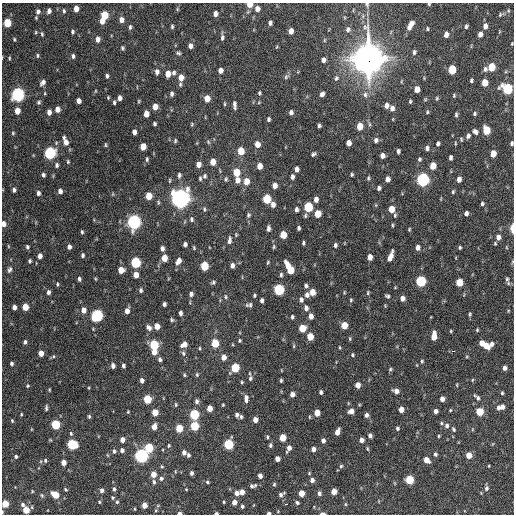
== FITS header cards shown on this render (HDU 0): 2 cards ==
NAXIS1  =                  512 / Axis length
NAXIS2  =                  512 / Axis length

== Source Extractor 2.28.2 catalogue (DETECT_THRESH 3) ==
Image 512 x 512 px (HDU 0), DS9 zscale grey, 1 PNG px = 1 image px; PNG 516 x 516 px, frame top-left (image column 1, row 512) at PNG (2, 3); no overlay
Background 1050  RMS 33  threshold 100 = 3 sigma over >= 5 px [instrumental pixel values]
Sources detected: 409; all 409 listed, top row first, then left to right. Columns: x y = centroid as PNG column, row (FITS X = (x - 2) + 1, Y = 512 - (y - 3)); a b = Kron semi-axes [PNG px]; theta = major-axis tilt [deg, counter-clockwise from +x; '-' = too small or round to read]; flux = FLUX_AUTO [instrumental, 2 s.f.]
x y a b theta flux
250 4 5 4 - 2.5e+04
367 4 7 5 -73 3.8e+03
429 4 3 3 - 2.1e+03
76 9 5 4 - 1.6e+04
177 9 6 4 90 2.5e+03
257 9 6 5 - 1.2e+04
49 11 5 4 - 8.4e+03
64 11 5 3 - 3.3e+03
248 11 6 4 20 2.9e+03
38 12 7 6 - 7.9e+03
215 14 5 4 - 9.8e+03
501 14 12 6 22 6.7e+03
104 15 6 5 - 6.0e+04
121 20 6 5 - 1.2e+04
102 21 5 4 - 1.5e+04
7 23 6 5 - 6.2e+04
270 23 4 4 - 6.0e+03
410 25 9 4 58 1.7e+04
172 26 5 3 - 3.6e+03
466 26 4 3 - 4.4e+03
485 26 6 5 - 1.1e+04
130 27 6 4 77 4.3e+03
427 29 4 2 - 2.5e+03
348 30 7 6 - 6.4e+03
291 31 5 4 - 1.5e+04
36 32 4 4 - 2.4e+03
72 32 4 3 - 3.7e+03
42 34 5 3 - 3.1e+03
480 34 5 4 - 1.1e+04
446 35 5 4 - 1.3e+04
222 37 9 4 88 5.8e+03
14 39 4 3 - 2.4e+03
98 39 6 4 90 1.2e+04
324 40 6 4 89 2.4e+03
512 44 3 2 - 2.0e+03
190 46 5 4 - 9.0e+03
276 47 5 3 - 1.9e+03
122 48 5 4 - 3.6e+03
414 52 6 4 83 4.7e+03
178 53 6 4 -11 3.8e+03
37 55 7 3 -90 2.8e+03
73 56 5 4 - 5.0e+03
9 58 4 3 - 2.4e+03
368 58 13 11 84 3.5e+06
323 60 5 4 - 8.6e+03
491 67 6 5 - 4.9e+04
485 69 7 6 - 6.1e+03
220 70 5 4 - 1.2e+04
452 70 6 5 - 6.4e+04
157 72 7 5 -80 8.1e+03
174 73 6 5 - 5.1e+03
168 74 6 5 - 2.0e+04
107 76 5 4 - 4.3e+03
181 77 6 5 - 2.1e+04
286 77 7 5 44 4.7e+03
336 78 8 6 63 5.5e+03
471 80 4 3 - 3.7e+03
43 82 7 5 53 8.5e+03
485 83 6 4 87 2.9e+04
180 84 6 5 - 3.6e+03
417 89 5 4 - 1.9e+04
507 89 6 6 - 1.8e+05
95 91 5 3 - 2.0e+03
45 93 5 3 - 2.0e+03
259 93 5 4 - 2.9e+03
18 94 6 5 - 5.1e+05
172 94 6 4 88 5.7e+03
322 94 5 4 - 7.2e+03
365 94 8 7 - 8.1e+03
454 95 4 3 - 2.6e+03
108 97 4 3 - 2.3e+03
120 98 5 4 - 8.4e+03
207 98 6 5 - 2.4e+04
437 98 5 4 - 2.7e+03
79 101 5 4 - 1.2e+04
139 101 4 4 - 2.4e+03
410 101 5 3 - 2.9e+03
39 102 5 4 - 3.7e+03
114 102 5 3 - 3.6e+03
224 104 5 3 - 2.4e+03
234 105 8 4 -87 7.1e+03
386 105 6 5 - 9.5e+03
155 107 5 4 - 1.8e+04
392 108 6 5 - 9.5e+03
57 109 5 4 - 1.7e+04
17 111 5 4 - 2.2e+04
49 112 5 4 - 1.1e+04
291 112 5 4 - 6.6e+03
427 112 5 4 - 2.6e+03
146 114 5 4 - 1.8e+04
475 114 4 4 - 3.7e+03
456 115 6 3 89 3.9e+03
268 119 4 3 - 3.9e+03
154 124 4 3 - 3.8e+03
192 124 4 4 - 2.4e+03
369 124 6 4 -89 3.6e+03
319 125 4 3 - 4.4e+03
360 126 6 5 - 3.3e+04
486 130 6 5 - 5.6e+04
134 132 5 4 - 9.7e+03
475 132 7 5 -40 6.8e+03
13 133 5 4 - 2.5e+03
468 136 6 5 - 6.2e+03
461 139 5 4 - 2.5e+03
376 140 6 6 - 6.7e+03
65 141 9 5 -72 1.7e+04
175 141 6 4 76 3.1e+03
208 142 6 5 - 3.3e+03
349 143 5 4 - 1.4e+04
512 143 4 3 - 4.2e+03
257 144 6 5 - 1.9e+04
438 144 5 4 - 4.8e+03
105 145 6 3 -89 2.6e+03
143 146 5 4 - 2.9e+04
427 148 6 5 - 6.4e+03
241 151 6 5 - 3.9e+04
398 151 5 3 - 5.4e+03
50 153 6 5 - 2.9e+05
313 154 5 4 - 4.3e+03
493 154 5 4 - 2.6e+04
382 156 5 4 - 1.1e+04
450 158 5 3 - 5.5e+03
147 159 6 4 82 3.5e+03
419 159 6 5 - 3.9e+03
68 162 5 4 - 2.7e+03
213 162 6 5 - 2.3e+04
198 164 6 5 - 1.4e+04
57 165 5 4 - 4.8e+03
259 166 5 4 - 2.0e+04
433 166 5 5 - 3.2e+04
297 169 5 4 - 9.8e+03
236 172 6 5 - 4.7e+04
352 174 4 3 - 3.2e+03
43 175 4 4 - 5.2e+03
179 175 7 5 87 5.2e+03
204 176 7 6 - 4.8e+03
292 177 5 3 - 6.7e+03
200 178 5 3 - 3.4e+03
368 178 6 4 70 3.3e+03
226 179 6 5 - 3.8e+03
387 179 5 4 - 1.2e+04
423 179 6 6 - 4.4e+05
459 179 5 4 - 1.1e+04
237 180 7 6 - 1.3e+04
246 181 7 5 87 2.4e+04
275 186 5 5 - 1.4e+04
379 188 5 4 - 6.2e+03
14 190 4 3 - 5.6e+03
60 191 5 4 - 8.1e+03
453 192 5 4 - 3.4e+03
38 193 5 4 - 6.9e+03
113 194 5 3 - 1.9e+03
149 196 5 5 - 3.7e+04
181 198 8 7 - 1.4e+06
266 199 6 5 - 7.9e+04
316 199 5 4 - 1.0e+04
273 204 6 5 - 1.1e+04
482 204 4 4 - 4.0e+03
308 207 6 5 - 1.0e+05
204 209 7 4 -82 3.6e+03
296 209 5 4 - 6.9e+03
391 209 5 5 - 3.3e+04
466 213 5 4 - 6.7e+03
318 214 6 5 - 3.4e+04
248 215 6 5 - 4.6e+03
395 215 6 4 80 3.3e+03
192 219 7 5 -79 4.7e+03
134 222 7 6 - 6.1e+05
3 224 5 4 - 1.2e+04
392 225 5 3 - 2.5e+03
268 228 6 3 90 6.8e+03
299 228 4 3 - 4.6e+03
512 228 9 3 89 1.5e+04
409 229 4 3 - 2.4e+03
82 232 4 3 - 3.1e+03
236 235 5 4 - 2.4e+03
283 235 5 5 - 4.0e+04
498 237 6 5 - 1.0e+04
229 240 11 5 83 7.5e+03
303 243 4 3 - 3.7e+03
495 243 4 3 - 2.3e+03
185 244 4 4 - 5.8e+03
335 245 5 4 - 5.0e+03
8 246 5 3 - 1.7e+03
27 247 4 3 - 3.7e+03
69 247 5 4 - 7.8e+03
274 247 7 4 -86 3.3e+03
418 247 6 5 - 1.1e+04
460 247 3 3 - 3.2e+03
162 248 5 4 - 7.7e+03
194 248 5 3 - 2.6e+03
82 255 4 3 - 4.7e+03
40 256 5 4 - 1.1e+04
390 256 10 4 69 1.9e+04
370 257 5 4 - 1.4e+04
164 258 5 4 - 2.6e+04
30 261 4 3 - 3.6e+03
178 261 7 5 57 1.3e+04
136 262 6 5 - 1.6e+05
268 262 5 4 - 2.6e+03
512 262 5 3 - 2.1e+03
232 265 5 4 - 9.3e+03
287 265 8 4 -66 2.3e+04
204 266 6 5 - 7.7e+04
9 270 8 5 61 5.2e+03
121 270 5 5 - 2.5e+04
290 270 6 5 - 5.0e+04
136 275 5 4 - 1.7e+04
281 275 5 4 - 4.1e+03
79 279 5 4 - 5.0e+03
96 279 5 3 - 2.2e+03
507 279 8 5 -80 5.1e+03
421 281 6 5 - 2.0e+05
213 282 5 5 - 3.9e+03
459 282 5 5 - 5.0e+04
57 284 5 3 - 2.7e+03
306 286 5 4 - 5.3e+03
279 289 6 5 - 2.0e+05
141 290 5 4 - 4.8e+03
48 292 5 4 - 6.4e+03
312 292 5 5 - 2.2e+04
344 292 5 3 - 2.0e+03
368 293 6 4 73 2.9e+03
191 294 5 4 - 7.1e+03
254 295 4 3 - 3.0e+03
307 295 6 5 - 8.0e+03
387 296 5 4 - 4.1e+03
225 297 6 5 - 3.7e+03
402 298 5 5 - 9.6e+03
262 300 4 3 - 6.1e+03
301 300 6 5 - 7.3e+03
351 300 4 4 - 2.5e+03
164 304 4 3 - 5.5e+03
249 305 8 5 1 5.6e+03
14 307 4 4 - 8.9e+03
25 307 5 4 - 3.3e+04
306 308 6 5 - 7.8e+03
83 310 7 5 -86 1.4e+04
127 311 6 5 - 1.2e+04
508 311 5 3 - 1.9e+03
180 313 4 3 - 6.2e+03
470 314 6 4 81 3.4e+03
97 315 6 6 - 3.1e+05
311 316 5 4 - 1.3e+04
292 317 5 4 - 4.0e+03
172 320 5 4 - 3.4e+03
344 325 5 5 - 3.4e+04
157 326 5 4 - 2.1e+04
149 328 8 6 -45 7.8e+03
302 328 5 5 - 4.0e+04
477 330 4 3 - 2.6e+03
451 331 4 4 - 2.4e+03
434 336 8 4 86 2.8e+04
310 337 5 5 - 3.6e+04
350 339 6 3 83 2.4e+03
239 341 4 4 - 2.8e+03
25 342 5 4 - 5.2e+03
215 343 6 5 - 5.5e+04
481 343 5 4 - 1.6e+04
184 344 7 5 37 1.5e+04
491 344 7 5 54 9.3e+03
154 345 6 5 - 1.1e+05
294 346 6 4 89 2.5e+03
486 346 6 5 - 2.2e+04
340 347 4 3 - 2.1e+03
200 348 5 3 - 2.4e+03
453 351 4 3 - 4.3e+03
154 352 5 5 - 1.9e+04
41 353 5 4 - 1.9e+04
183 353 7 5 -77 5.6e+03
352 355 5 4 - 3.0e+03
186 357 3 2 - 3.7e+03
224 357 6 5 - 1.6e+04
160 359 5 4 - 5.3e+03
422 361 6 4 78 2.9e+03
12 363 4 3 - 4.3e+03
113 366 5 4 - 8.1e+03
123 366 4 3 - 4.5e+03
235 368 6 5 - 8.8e+04
504 368 5 4 - 8.8e+03
390 369 5 4 - 3.1e+03
184 375 5 3 - 2.8e+03
197 375 5 4 - 3.0e+03
250 378 9 6 82 5.4e+03
142 380 5 4 - 7.6e+03
281 380 4 3 - 2.9e+03
472 380 5 3 - 2.1e+03
242 382 4 3 - 2.6e+03
358 385 5 4 - 1.7e+04
457 385 5 2 - 1.9e+03
28 386 5 4 - 2.8e+03
49 390 4 3 - 2.0e+03
396 391 6 4 -29 1.2e+04
321 392 4 3 - 4.9e+03
502 393 4 3 - 2.8e+03
292 394 4 4 - 1.1e+04
246 398 8 5 -87 1.0e+04
478 398 7 5 -70 5.6e+03
147 399 5 5 - 7.4e+04
442 399 5 4 - 1.1e+04
196 401 5 4 - 6.5e+03
176 405 5 4 - 2.8e+03
223 405 3 2 - 2.2e+03
502 407 5 5 - 1.1e+04
46 408 7 3 84 4.0e+03
209 408 5 4 - 2.0e+04
498 408 5 4 - 6.9e+03
401 409 5 4 - 1.9e+04
450 410 4 3 - 2.1e+03
351 411 6 5 - 1.3e+04
435 411 4 4 - 7.8e+03
128 412 4 3 - 2.1e+03
155 412 5 4 - 3.1e+04
480 412 5 5 - 5.5e+04
317 413 5 4 - 2.6e+04
21 414 3 3 - 2.0e+03
194 414 6 5 - 1.4e+05
237 415 5 4 - 5.5e+03
366 415 5 4 - 6.9e+03
89 416 4 3 - 3.1e+03
241 417 5 4 - 4.1e+03
255 420 5 4 - 1.4e+04
12 421 5 3 - 2.6e+03
441 423 5 4 - 2.9e+03
55 424 5 5 - 1.2e+05
194 426 5 5 - 8.8e+04
447 426 6 5 - 6.3e+03
154 427 6 4 80 1.7e+04
179 428 5 5 - 5.4e+04
397 428 4 3 - 3.6e+03
453 429 6 4 -59 3.5e+03
337 432 6 4 67 1.4e+04
71 433 6 4 -64 3.3e+03
370 436 5 4 - 6.4e+03
439 436 4 3 - 2.3e+03
267 437 5 3 - 3.0e+03
283 437 5 4 - 4.0e+04
122 440 5 4 - 1.4e+04
361 440 5 4 - 9.2e+03
323 441 5 4 - 7.7e+03
72 444 6 5 - 1.5e+05
228 444 6 5 - 1.5e+05
270 445 5 4 - 4.5e+03
169 446 5 4 - 3.1e+03
149 448 6 5 - 8.5e+04
289 448 7 4 66 1.1e+04
313 449 4 4 - 1.0e+04
367 449 5 3 - 2.5e+03
122 450 5 4 - 7.4e+03
114 451 6 5 - 4.7e+03
184 452 5 4 - 8.1e+03
435 454 5 4 - 4.3e+03
188 455 5 4 - 4.8e+03
469 455 5 5 - 2.4e+04
141 456 6 5 - 5.6e+05
16 457 4 4 - 4.1e+03
277 459 5 4 - 1.2e+04
45 460 5 4 - 3.5e+03
426 460 6 5 - 1.9e+04
63 462 5 4 - 1.6e+04
162 466 5 4 - 2.6e+03
341 466 5 5 - 3.3e+03
489 466 4 3 - 1.7e+03
191 473 4 4 - 5.5e+03
309 473 4 3 - 2.1e+03
153 474 5 5 - 2.2e+04
260 476 4 4 - 9.6e+03
161 478 7 6 - 6.1e+03
312 480 5 5 - 8.7e+03
409 480 5 5 - 7.9e+04
154 482 7 4 -80 4.8e+03
207 482 5 4 - 3.3e+03
274 484 5 4 - 3.0e+03
253 486 9 5 13 6.6e+03
486 488 6 5 - 6.1e+03
65 489 5 3 - 2.3e+03
114 489 6 4 -81 4.2e+03
186 489 4 3 - 1.9e+03
102 490 5 4 - 7.7e+03
32 491 5 3 - 1.8e+03
334 491 5 4 - 2.1e+04
242 492 5 4 - 1.6e+04
236 493 5 5 - 1.1e+04
301 493 5 4 - 2.5e+04
319 493 5 5 - 6.3e+03
281 494 7 4 32 7.0e+03
42 495 6 4 -68 3.0e+03
55 495 6 5 - 4.5e+04
113 498 5 4 - 2.8e+03
99 502 4 3 - 2.2e+03
117 502 5 4 - 3.3e+03
224 502 3 3 - 2.3e+03
234 502 5 5 - 1.2e+04
297 502 4 4 - 4.2e+03
5 504 5 4 - 4.6e+04
23 504 5 4 - 4.8e+03
286 504 3 2 - 5.3e+03
345 504 5 3 - 2.2e+03
144 505 5 4 - 1.8e+04
158 505 6 4 19 2.6e+03
242 506 4 4 - 4.2e+03
134 509 4 3 - 2.1e+03
26 510 5 4 - 3.8e+04
156 510 5 4 - 3.0e+03
2 512 4 2 - 2.4e+03
179 513 5 3 - 7.6e+03
216 513 4 3 - 3.9e+03
269 513 4 3 - 5.1e+03
322 513 5 2 - 8.4e+03
At the frame edge (FLAGS 8, measured only in part): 14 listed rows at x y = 250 4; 367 4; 429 4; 512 44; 512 143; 3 224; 512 228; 512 262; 5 504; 2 512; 179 513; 216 513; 269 513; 322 513